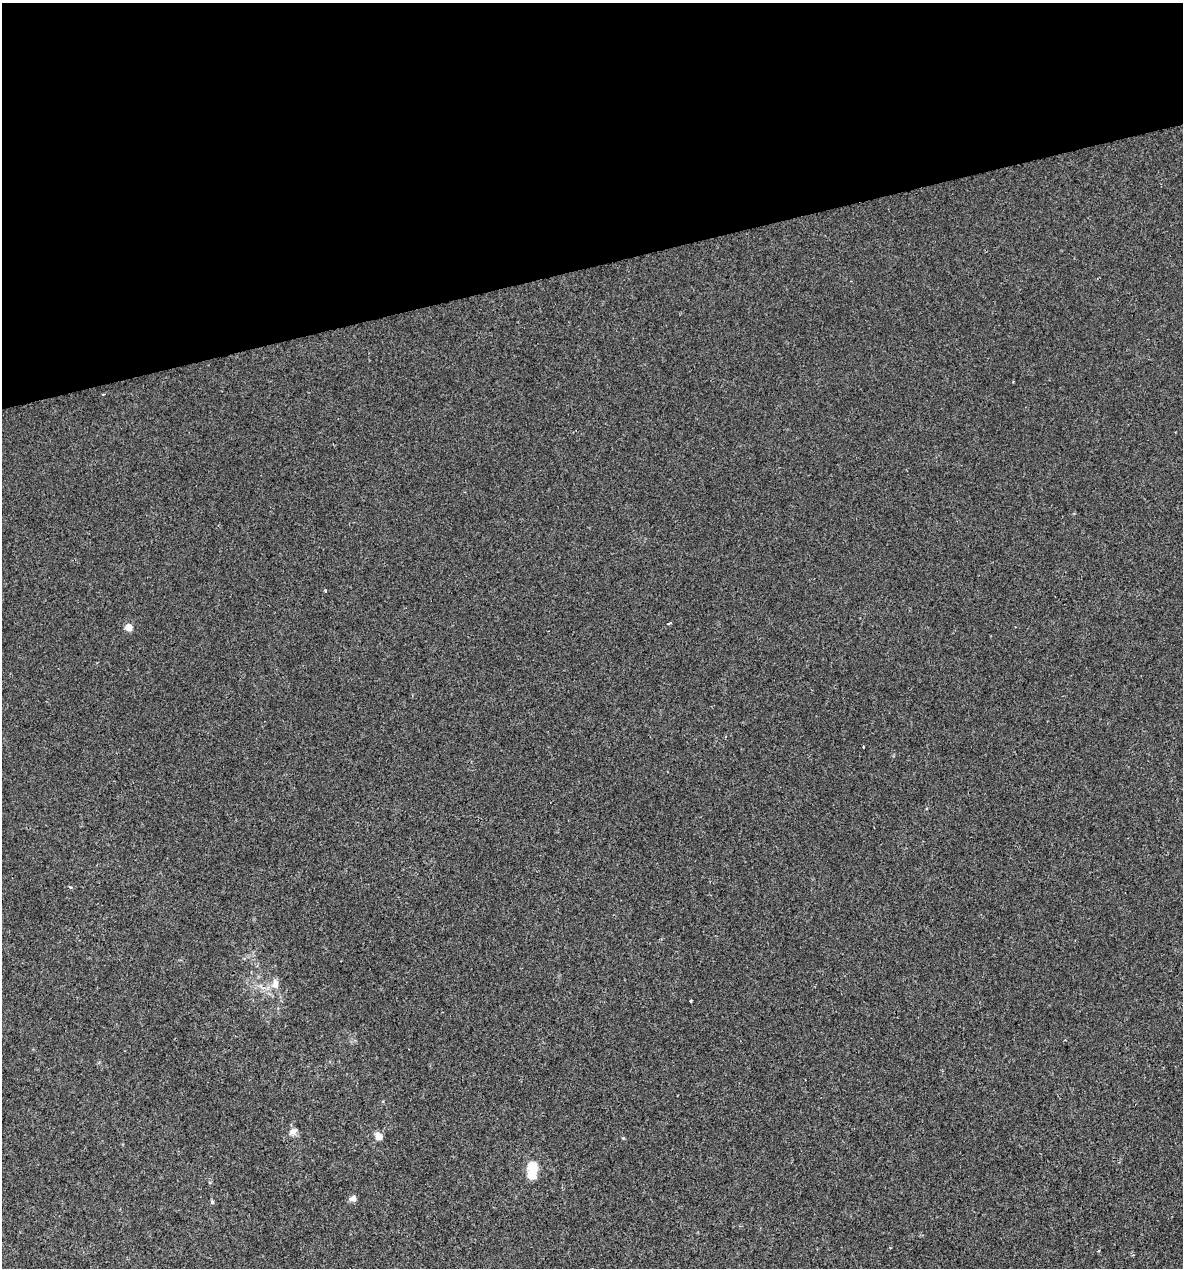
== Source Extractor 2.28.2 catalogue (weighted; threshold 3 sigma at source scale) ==
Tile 3 of 4 x 4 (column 3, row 1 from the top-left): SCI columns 2404-3584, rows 3799-5064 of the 4854 x 5064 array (HDU 1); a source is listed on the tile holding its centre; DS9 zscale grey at full resolution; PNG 1185 x 1270 px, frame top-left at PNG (2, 3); no overlay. Shown black and unused: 21% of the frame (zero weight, under 2 of 3 exposures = <1% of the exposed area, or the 3 px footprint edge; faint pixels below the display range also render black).
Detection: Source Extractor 2.28.2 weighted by HDU 2 'WHT'; one run over the whole footprint, this tile lists its part. Background -3.12e-04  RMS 0.0042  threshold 0.0188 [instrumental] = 3 sigma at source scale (4.5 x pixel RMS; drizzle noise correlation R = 1.50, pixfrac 1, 0.0396/0.0396 arcsec/px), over >= 5 px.
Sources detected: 14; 1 inside a brighter object's white glare — not listed; the other 13 listed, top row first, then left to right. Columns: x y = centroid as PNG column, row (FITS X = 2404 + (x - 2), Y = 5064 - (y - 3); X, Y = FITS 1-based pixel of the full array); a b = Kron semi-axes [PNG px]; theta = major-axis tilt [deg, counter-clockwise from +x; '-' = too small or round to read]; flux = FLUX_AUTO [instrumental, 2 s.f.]
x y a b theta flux
325 590 3 3 - 0.44
669 623 4 2 - 0.65
128 627 5 5 - 6.7
863 747 3 2 - 0.36
70 887 4 3 - 0.44
275 984 13 8 87 3
691 1001 3 3 - 1
293 1131 9 7 22 1.8
378 1136 9 8 - 3
532 1167 6 5 - 16
353 1198 8 7 - 1.6
212 1202 5 5 - 0.59
1099 1251 4 3 - 0.47